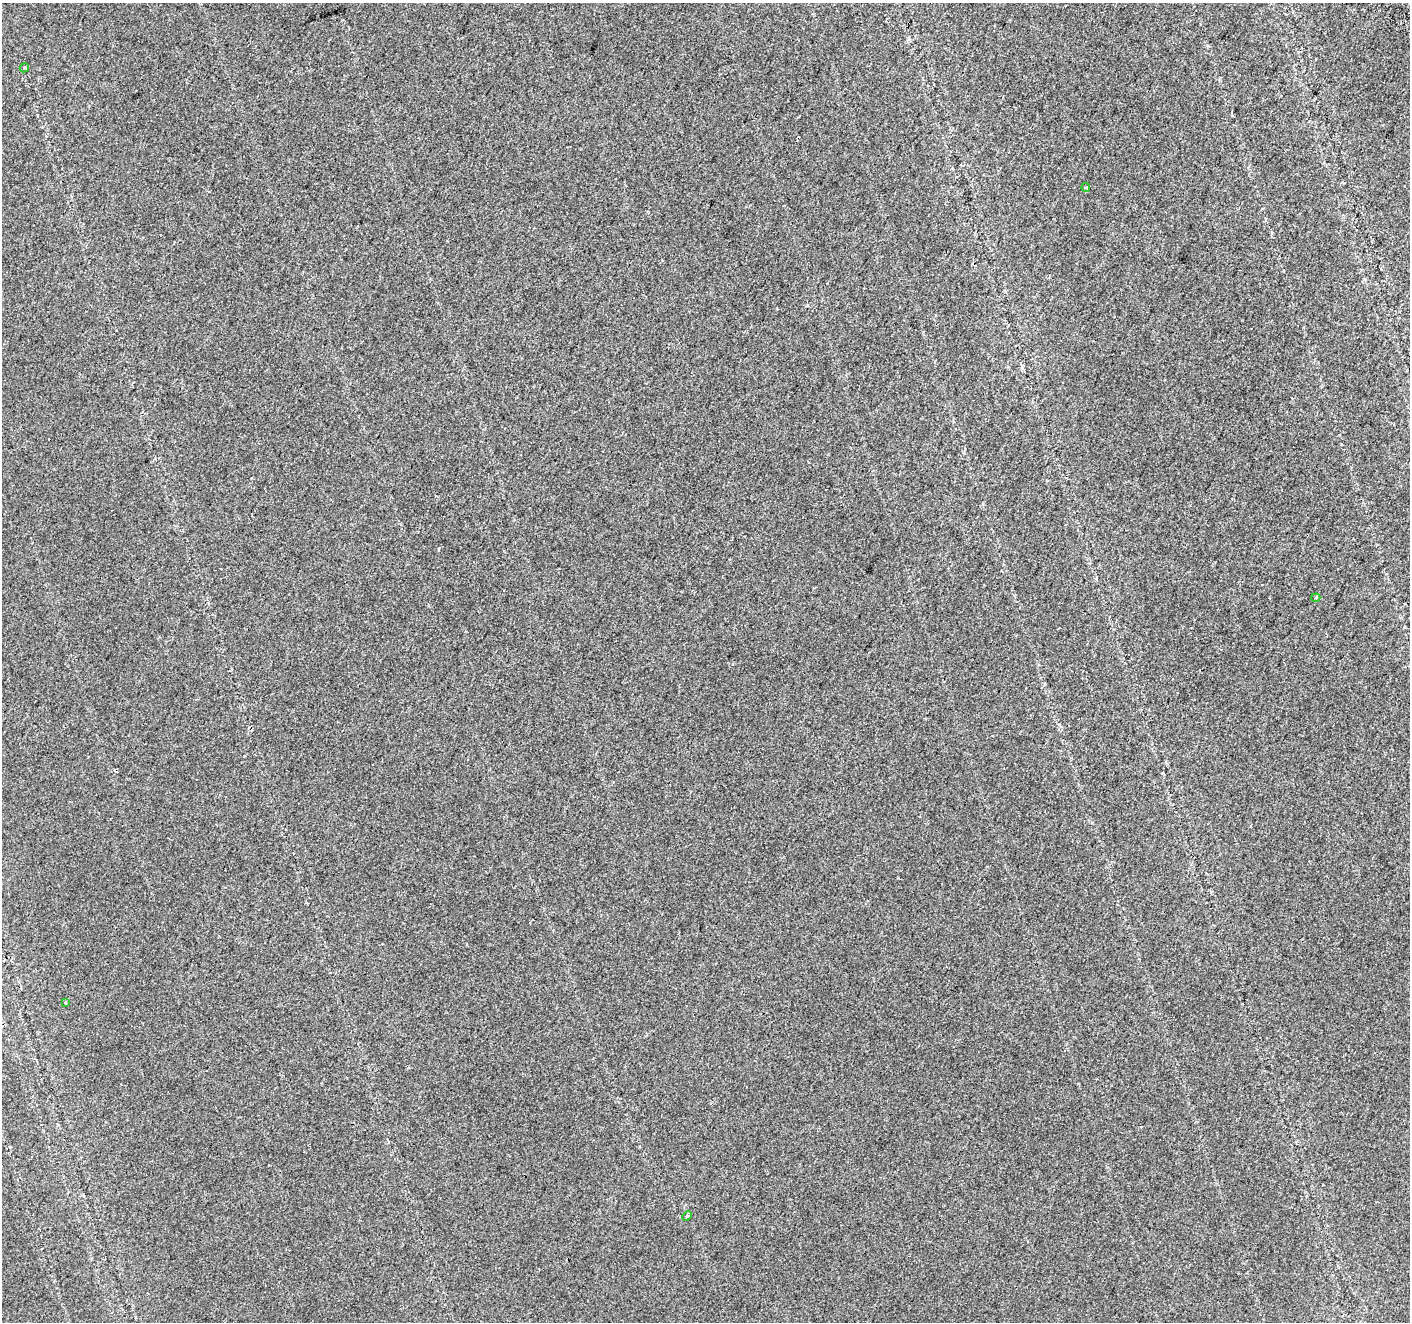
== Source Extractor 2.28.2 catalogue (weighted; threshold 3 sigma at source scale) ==
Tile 10 of 4 x 4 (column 2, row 3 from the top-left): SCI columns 1426-2833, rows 1566-2885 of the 5675 x 5835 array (HDU 1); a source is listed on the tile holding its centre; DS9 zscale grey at full resolution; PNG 1412 x 1324 px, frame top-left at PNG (2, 3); each listed source drawn as its Kron ellipse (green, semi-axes under 4 px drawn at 4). Shown black and unused: <1% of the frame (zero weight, under 2 of 3 exposures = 2% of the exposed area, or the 3 px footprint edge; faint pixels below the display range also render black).
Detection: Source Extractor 2.28.2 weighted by HDU 2 'WHT'; one run over the whole footprint, this tile lists its part. Background 0.00739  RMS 0.0069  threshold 0.0312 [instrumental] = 3 sigma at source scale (4.5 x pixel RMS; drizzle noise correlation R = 1.50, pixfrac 1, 0.0396/0.0396 arcsec/px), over >= 5 px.
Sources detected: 7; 2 cosmic-ray / hot-pixel residue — neither listed nor drawn; the other 5 listed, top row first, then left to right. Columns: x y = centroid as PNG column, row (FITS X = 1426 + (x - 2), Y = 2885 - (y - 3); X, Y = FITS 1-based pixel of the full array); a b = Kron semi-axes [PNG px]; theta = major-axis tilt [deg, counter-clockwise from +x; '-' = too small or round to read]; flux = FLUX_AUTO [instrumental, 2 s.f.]
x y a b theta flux
24 68 5 3 - 0.88
1086 187 4 3 - 5.8
1316 598 5 3 - 0.89
65 1003 4 3 - 0.72
687 1216 5 3 - 0.77